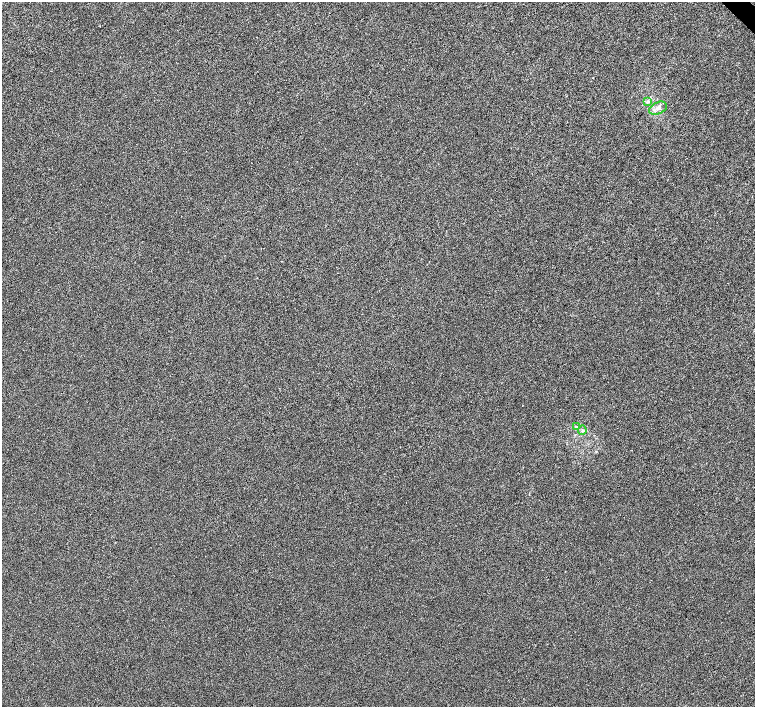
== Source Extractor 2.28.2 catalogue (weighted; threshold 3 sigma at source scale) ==
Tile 10 of 4 x 4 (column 2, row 3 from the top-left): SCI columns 1512-3016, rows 1631-3040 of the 6029 x 6016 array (HDU 1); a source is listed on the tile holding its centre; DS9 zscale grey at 2 x 2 block average (1 PNG px = mean of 2 x 2 image px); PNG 757 x 709 px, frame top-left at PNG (2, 2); each listed source drawn as its Kron ellipse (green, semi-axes under 4 px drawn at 4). Shown black and unused: <1% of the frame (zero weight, under 3 of 6 exposures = <1% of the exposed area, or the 3 px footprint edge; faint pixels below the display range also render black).
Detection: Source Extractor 2.28.2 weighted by HDU 2 'WHT'; one run over the whole footprint, this tile lists its part. Background -1.50e-04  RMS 0.0021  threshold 0.00852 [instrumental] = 3 sigma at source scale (4.09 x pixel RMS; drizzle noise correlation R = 1.36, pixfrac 0.8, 0.0396/0.0396 arcsec/px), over >= 5 px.
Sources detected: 4; all 4 listed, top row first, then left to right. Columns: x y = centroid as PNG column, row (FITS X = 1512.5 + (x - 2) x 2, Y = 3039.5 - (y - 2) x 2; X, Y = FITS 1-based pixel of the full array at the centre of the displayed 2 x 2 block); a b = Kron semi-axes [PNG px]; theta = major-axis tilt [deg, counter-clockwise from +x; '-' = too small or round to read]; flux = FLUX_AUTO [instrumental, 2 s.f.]
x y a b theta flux
648 101 4 3 - 0.7
658 108 9 6 23 2.4
576 426 3 2 - 0.33
582 430 5 3 - 0.69